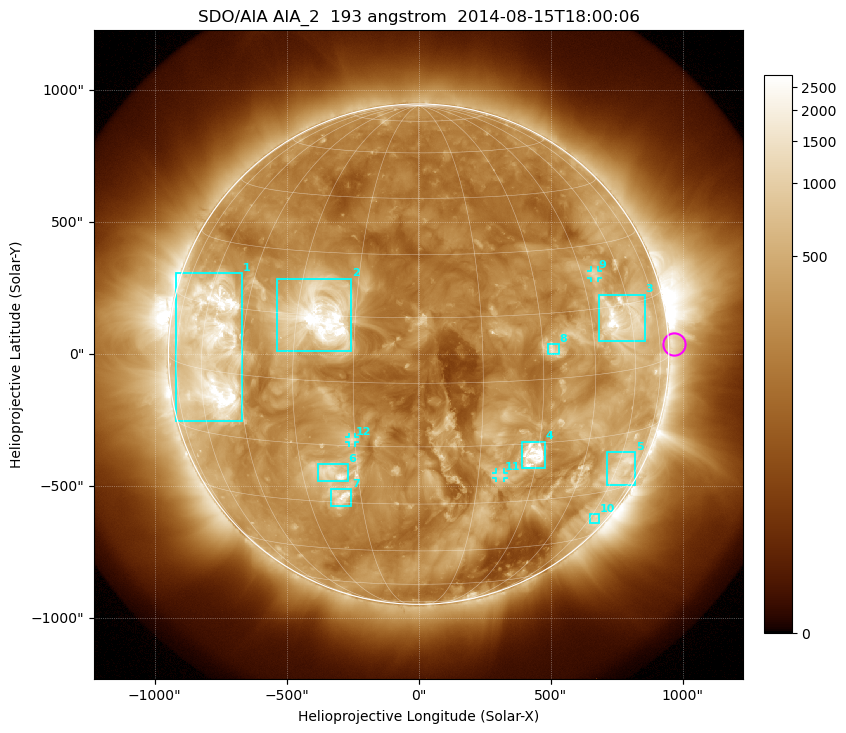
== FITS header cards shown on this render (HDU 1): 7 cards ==
TELESCOP= 'SDO/AIA'
INSTRUME= 'AIA_2'
WAVELNTH=                  193
WAVEUNIT= 'angstrom'
DATE-OBS= '2014-08-15T18:00:06.84'
CTYPE1  = 'HPLN-TAN'
CTYPE2  = 'HPLT-TAN'

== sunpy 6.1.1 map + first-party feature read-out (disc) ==
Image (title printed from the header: SDO/AIA AIA_2  193 angstrom  2014-08-15T18:00:06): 1024 x 1024 px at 2.4 arcsec/px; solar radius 948 arcsec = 395 px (full disc in frame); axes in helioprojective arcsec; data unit not stated in the header (colour bar unlabelled)
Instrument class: DISC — disc imager (sunpy class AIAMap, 193 A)
Bright regions (active regions / flare kernels): reference = the median radial profile (limb darkening/brightening removed); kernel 9 px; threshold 5 sigma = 675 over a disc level ~265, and >= 1.15x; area >= 12 px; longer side >= 9 px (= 22 arcsec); searched inside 0.97 R_sun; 12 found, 12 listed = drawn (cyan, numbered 1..; 3 of them under ~33 arcsec drawn as corner ticks so the feature stays visible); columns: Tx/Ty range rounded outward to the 5 arcsec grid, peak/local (2 s.f.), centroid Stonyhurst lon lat
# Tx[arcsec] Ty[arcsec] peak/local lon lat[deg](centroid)
1 -920..-670 -255..310 15 -55 +6
2 -535..-255 10..285 27 -24 +15
3 685..860 50..225 12 +56 +12
4 390..480 -435..-330 13 +29 -18
5 710..820 -495..-370 4.5 +62 -24
6 -380..-265 -480..-415 7 -22 -22
7 -335..-255 -575..-510 7.7 -20 -28
8 490..530 0..40 4.9 +33 +7
9 650..680 285..320 4.1 +50 +23
10 650..685 -640..-605 3.1 +64 -38
11 290..325 -470..-445 3.6 +21 -23
12 -265..-240 -335..-315 3.9 -16 -14
Off-limb structures (1.02-1.3 R_sun): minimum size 162 px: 2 found; the strongest spans PA ~225..305 deg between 1.02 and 1.3 R_sun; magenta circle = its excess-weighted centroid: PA ~270 deg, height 1.02 R_sun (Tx ~970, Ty ~35 arcsec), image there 2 x the reference